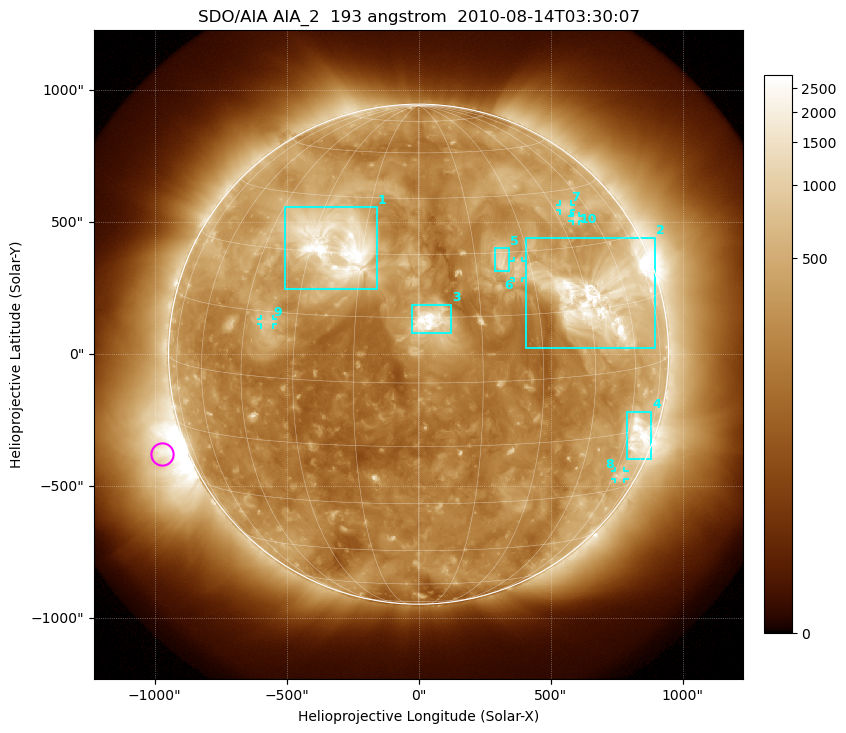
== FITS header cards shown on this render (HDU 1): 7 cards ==
TELESCOP= 'SDO/AIA'
INSTRUME= 'AIA_2'
WAVELNTH=                  193
WAVEUNIT= 'angstrom'
DATE-OBS= '2010-08-14T03:30:07.84'
CTYPE1  = 'HPLN-TAN'
CTYPE2  = 'HPLT-TAN'

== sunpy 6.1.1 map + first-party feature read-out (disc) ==
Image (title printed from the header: SDO/AIA AIA_2  193 angstrom  2010-08-14T03:30:07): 1024 x 1024 px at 2.4 arcsec/px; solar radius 947 arcsec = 395 px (full disc in frame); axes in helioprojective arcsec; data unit not stated in the header (colour bar unlabelled)
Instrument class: DISC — disc imager (sunpy class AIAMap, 193 A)
Bright regions (active regions / flare kernels): reference = the median radial profile (limb darkening/brightening removed); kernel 9 px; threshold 5 sigma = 565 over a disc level ~260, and >= 1.15x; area >= 12 px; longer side >= 9 px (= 22 arcsec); searched inside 0.97 R_sun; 10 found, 10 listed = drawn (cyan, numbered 1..; 5 of them under ~33 arcsec drawn as corner ticks so the feature stays visible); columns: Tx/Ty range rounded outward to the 5 arcsec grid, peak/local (2 s.f.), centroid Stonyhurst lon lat
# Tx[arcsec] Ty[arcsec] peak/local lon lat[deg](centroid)
1 -510..-155 245..560 16 -23 +32
2 405..900 20..445 14 +50 +17
3 -25..125 80..190 15 +3 +14
4 790..880 -400..-215 7.6 +65 -16
5 290..345 315..400 6.3 +22 +28
6 360..390 290..355 4.6 +26 +26
7 535..575 545..570 3.5 +50 +40
8 745..780 -475..-445 2.9 +64 -26
9 -600..-550 110..135 3.5 -38 +13
10 580..610 505..525 3.7 +52 +37
Off-limb structures (1.02-1.3 R_sun): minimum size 162 px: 3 found; the strongest spans PA ~85..130 deg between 1.02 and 1.3 R_sun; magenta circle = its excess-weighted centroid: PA ~110 deg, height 1.1 R_sun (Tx ~-970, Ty ~-380 arcsec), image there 7.3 x the reference